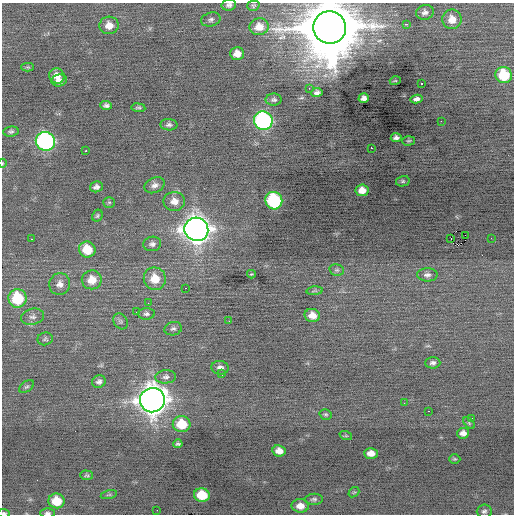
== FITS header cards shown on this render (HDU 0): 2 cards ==
NAXIS1  =                  512 / Axis length
NAXIS2  =                  512 / Axis length

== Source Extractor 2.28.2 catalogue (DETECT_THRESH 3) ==
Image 512 x 512 px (HDU 0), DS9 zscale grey, 1 PNG px = 1 image px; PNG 516 x 516 px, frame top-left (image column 1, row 512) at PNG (2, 3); each listed source drawn as its Kron ellipse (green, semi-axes under 4 px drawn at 4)
Background -0.0476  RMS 0.82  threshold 2.45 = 3 sigma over >= 5 px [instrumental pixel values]
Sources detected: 96; all 96 listed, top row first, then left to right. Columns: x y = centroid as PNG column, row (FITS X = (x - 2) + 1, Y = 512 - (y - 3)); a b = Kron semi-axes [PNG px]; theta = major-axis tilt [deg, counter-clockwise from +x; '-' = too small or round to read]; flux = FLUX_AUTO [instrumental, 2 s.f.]
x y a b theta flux
229 5 7 5 11 170
253 6 6 5 - 73
425 12 9 7 16 210
211 19 10 6 14 170
452 19 10 9 - 620
406 24 3 2 - 180
109 25 9 9 - 540
259 27 9 8 - 520
330 28 16 16 - 470000
237 54 7 6 - 440
28 67 6 4 0 68
504 75 8 8 - 2300
57 76 8 7 - 480
59 80 8 6 12 290
395 81 5 3 - 42
422 83 3 2 - 200
309 88 3 2 - 70
317 92 6 4 8 170
364 98 5 4 - 220
274 99 8 6 3 150
417 99 6 4 12 270
106 105 6 4 -3 140
138 108 7 4 -7 97
263 121 9 9 - 12000
441 121 2 2 - 140
169 125 8 5 -4 140
11 131 8 5 7 130
396 138 5 4 - 180
45 141 10 9 - 13000
409 141 6 4 2 79
371 148 2 2 - 610
85 151 3 3 - 250
2 163 4 3 - 43
403 181 7 5 14 84
155 185 10 7 25 260
96 187 6 5 - 190
362 190 6 6 - 500
174 201 11 9 0 460
274 201 9 8 - 5700
109 202 6 5 - 83
97 216 6 5 - 87
196 229 12 11 - 58000
465 235 2 2 - 180
451 238 2 2 - 330
491 238 2 2 - 150
32 239 2 2 - 37
152 244 9 7 9 190
87 250 8 8 - 1400
337 270 7 5 -13 120
251 274 4 3 - 52
427 275 10 6 -1 210
155 279 11 11 - 1000
92 280 10 9 - 770
60 284 11 10 - 390
185 288 2 2 - 560
315 291 8 3 5 82
17 298 9 9 - 3000
148 303 2 2 - 180
136 312 2 2 - 180
146 314 8 6 3 150
312 315 8 6 -12 520
33 317 11 8 13 270
121 321 8 6 -53 140
229 321 3 2 - 65
173 329 9 6 10 150
45 339 7 6 - 120
433 363 7 5 2 170
220 368 8 6 -6 240
222 374 3 2 - 220
166 377 10 6 4 210
99 382 7 6 - 180
27 387 8 5 34 110
152 400 12 12 - 67000
404 403 2 2 - 70
428 411 3 2 - 74
326 414 6 5 - 88
471 418 3 2 - 76
469 423 7 4 -46 78
182 424 9 8 - 1500
463 433 6 5 - 290
346 436 6 4 -18 62
178 444 4 3 - 93
279 451 7 5 -10 400
371 453 7 5 -1 410
455 459 6 4 -1 69
87 475 6 4 -2 85
354 492 6 4 40 70
109 495 8 3 13 79
202 495 8 7 - 1600
314 499 9 5 4 130
56 501 8 7 - 1200
300 506 8 6 -2 470
157 510 2 2 - 59
484 511 7 7 - 150
4 513 6 4 -4 100
47 513 7 4 0 130
At the frame edge (FLAGS 8, measured only in part): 5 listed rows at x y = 229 5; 330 28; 2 163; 4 513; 47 513